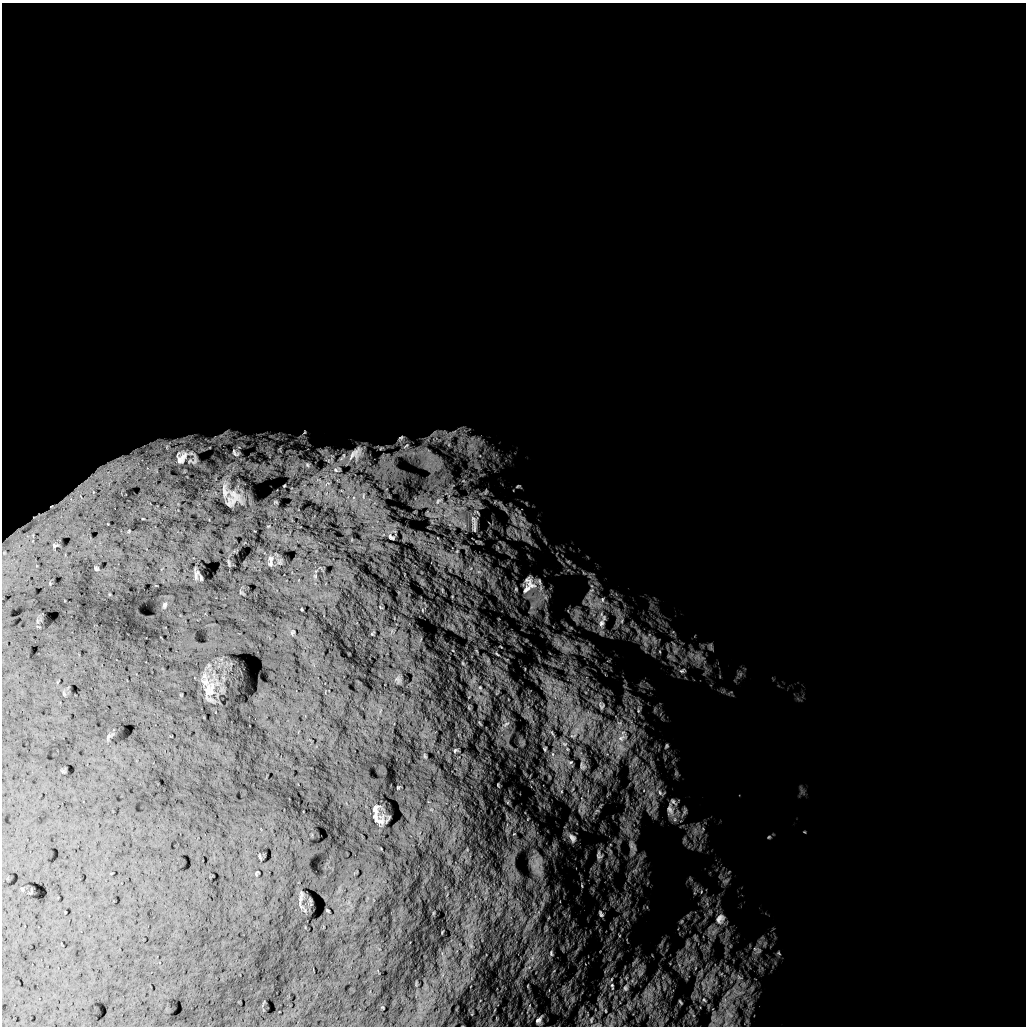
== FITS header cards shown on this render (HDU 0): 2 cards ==
NAXIS1  =                 1024 /
NAXIS2  =                 1024 /

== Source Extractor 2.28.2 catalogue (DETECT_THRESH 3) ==
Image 1024 x 1024 px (HDU 0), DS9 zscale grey, 1 PNG px = 1 image px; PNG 1028 x 1028 px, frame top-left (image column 1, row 1024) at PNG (2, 3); no overlay
Background 5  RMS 760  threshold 2270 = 3 sigma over >= 5 px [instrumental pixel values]
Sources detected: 140; all 140 listed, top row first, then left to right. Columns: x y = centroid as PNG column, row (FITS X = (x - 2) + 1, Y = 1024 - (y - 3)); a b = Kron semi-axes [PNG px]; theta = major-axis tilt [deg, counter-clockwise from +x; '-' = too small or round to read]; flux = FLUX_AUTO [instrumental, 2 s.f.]
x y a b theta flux
304 432 4 3 - 4.8e+04
434 434 16 8 35 4.2e+05
449 436 26 18 -30 1.5e+06
401 438 11 7 49 1.8e+05
448 443 39 10 -67 9.5e+05
406 446 14 7 37 3.3e+05
472 446 34 26 68 2.8e+06
167 447 10 8 87 3.3e+05
381 448 6 5 - 7.9e+04
280 449 8 3 -85 6.2e+04
235 453 14 9 -33 2.7e+05
356 453 21 13 45 7.4e+05
182 457 25 19 68 1.3e+06
192 458 30 18 -76 6.1e+05
432 460 55 30 -49 3.9e+06
307 465 7 5 -68 9.6e+04
477 465 28 9 -65 1.1e+06
335 470 9 6 -41 1.6e+05
464 481 14 7 -51 2.9e+05
518 486 8 5 9 1.0e+05
225 490 22 7 -83 2.9e+05
486 492 12 8 57 2.7e+05
234 496 11 8 75 4.3e+05
439 501 18 9 32 7.0e+05
500 504 16 6 -60 2.4e+05
458 508 13 7 -27 4.5e+05
522 518 19 8 -40 4.8e+05
514 520 25 7 -72 7.0e+05
454 521 16 11 -35 7.6e+05
474 523 32 11 -88 8.9e+05
521 524 14 8 -43 4.9e+05
464 525 12 7 -63 3.1e+05
391 537 6 3 -32 9.1e+04
529 541 11 4 -50 1.8e+05
271 559 10 8 86 2.3e+05
568 562 7 5 -23 9.4e+04
96 569 6 4 -48 7.1e+04
479 572 7 4 -18 1.0e+05
197 573 8 4 25 7.3e+04
539 582 11 6 -52 1.5e+05
529 585 26 18 70 1.0e+06
541 588 14 7 76 3.7e+05
545 596 13 7 -61 3.2e+05
593 603 45 36 -31 3.6e+06
165 605 7 5 65 8.8e+04
604 618 25 7 -68 6.8e+05
601 623 30 12 -79 1.1e+06
292 633 7 4 57 6.1e+04
645 638 20 12 -52 9.1e+05
654 640 16 9 -66 4.6e+05
711 645 8 6 90 1.3e+05
567 648 22 9 -1 5.9e+05
675 651 14 9 63 5.3e+05
497 654 5 2 - 5.0e+04
669 656 15 6 -24 3.4e+05
697 657 17 13 -68 7.5e+05
463 663 6 3 -53 4.6e+04
682 671 12 8 8 3.0e+05
397 679 8 5 -33 1.3e+05
480 687 5 4 - 6.8e+04
208 690 17 11 84 5.8e+05
601 705 16 11 -80 6.3e+05
639 709 14 8 69 3.2e+05
480 723 5 2 - 4.5e+04
506 724 14 6 32 1.7e+05
619 724 18 11 78 9.2e+05
576 730 51 16 49 3.0e+06
552 733 12 4 -61 1.5e+05
622 736 34 23 41 3.3e+06
666 746 8 6 64 1.2e+05
621 748 50 37 -30 6.8e+06
545 749 4 3 - 6.1e+04
567 749 7 5 -47 1.2e+05
455 750 6 3 44 6.5e+04
425 756 8 3 -45 5.2e+04
570 762 9 7 3 1.6e+05
583 765 26 11 -89 7.5e+05
676 773 9 5 82 1.2e+05
597 776 11 10 - 3.5e+05
636 782 15 10 -75 6.2e+05
660 792 25 12 -41 1.1e+06
651 794 19 14 -44 1.3e+06
673 802 14 7 -49 3.1e+05
583 806 12 9 5 3.6e+05
654 809 24 5 47 3.5e+05
375 810 13 7 82 1.8e+05
670 810 24 12 -83 8.0e+05
597 811 11 6 34 1.6e+05
684 812 17 6 69 3.0e+05
377 818 14 5 -37 2.5e+05
623 818 7 4 -72 1.3e+05
702 830 14 6 65 2.7e+05
695 831 13 7 -90 4.0e+05
769 837 5 4 - 6.2e+04
572 838 14 8 -58 2.8e+05
632 847 32 13 -83 1.4e+06
610 851 14 5 -66 2.1e+05
599 856 18 10 -85 4.0e+05
536 864 24 15 63 7.2e+05
726 881 13 6 25 2.0e+05
582 885 6 3 -81 5.5e+04
701 892 7 5 79 1.2e+05
695 893 6 4 -70 8.2e+04
301 898 17 3 81 1.5e+05
707 903 16 6 -84 3.6e+05
542 904 11 6 -81 1.8e+05
601 914 6 3 -61 1.2e+05
535 916 7 4 1 1.2e+05
720 919 18 15 59 9.5e+05
681 921 7 6 - 1.2e+05
714 931 17 9 51 6.2e+05
695 937 13 5 -68 2.0e+05
687 944 15 6 75 3.2e+05
758 950 14 10 42 4.4e+05
551 953 10 7 -81 1.8e+05
779 953 6 5 - 8.2e+04
532 958 9 7 90 3.1e+05
692 959 20 7 44 5.5e+05
529 967 7 4 45 1.4e+05
695 968 6 4 71 7.8e+04
640 973 10 8 77 2.8e+05
721 974 6 4 18 7.2e+04
739 977 10 6 -44 2.3e+05
703 984 10 5 -68 2.2e+05
528 986 4 3 - 4.1e+04
612 986 12 5 -80 1.9e+05
658 987 9 4 -81 1.3e+05
625 988 12 8 73 3.0e+05
649 994 11 5 -35 2.3e+05
572 999 7 4 90 1.1e+05
704 1000 6 5 - 8.9e+04
680 1002 5 2 - 5.6e+04
601 1004 16 4 88 2.3e+05
529 1007 14 4 72 1.4e+05
605 1011 7 3 -89 5.7e+04
730 1014 12 4 -45 2.2e+05
497 1019 7 3 -71 7.7e+04
539 1020 11 7 64 2.2e+05
591 1020 11 6 71 1.9e+05
611 1024 10 6 52 1.9e+05